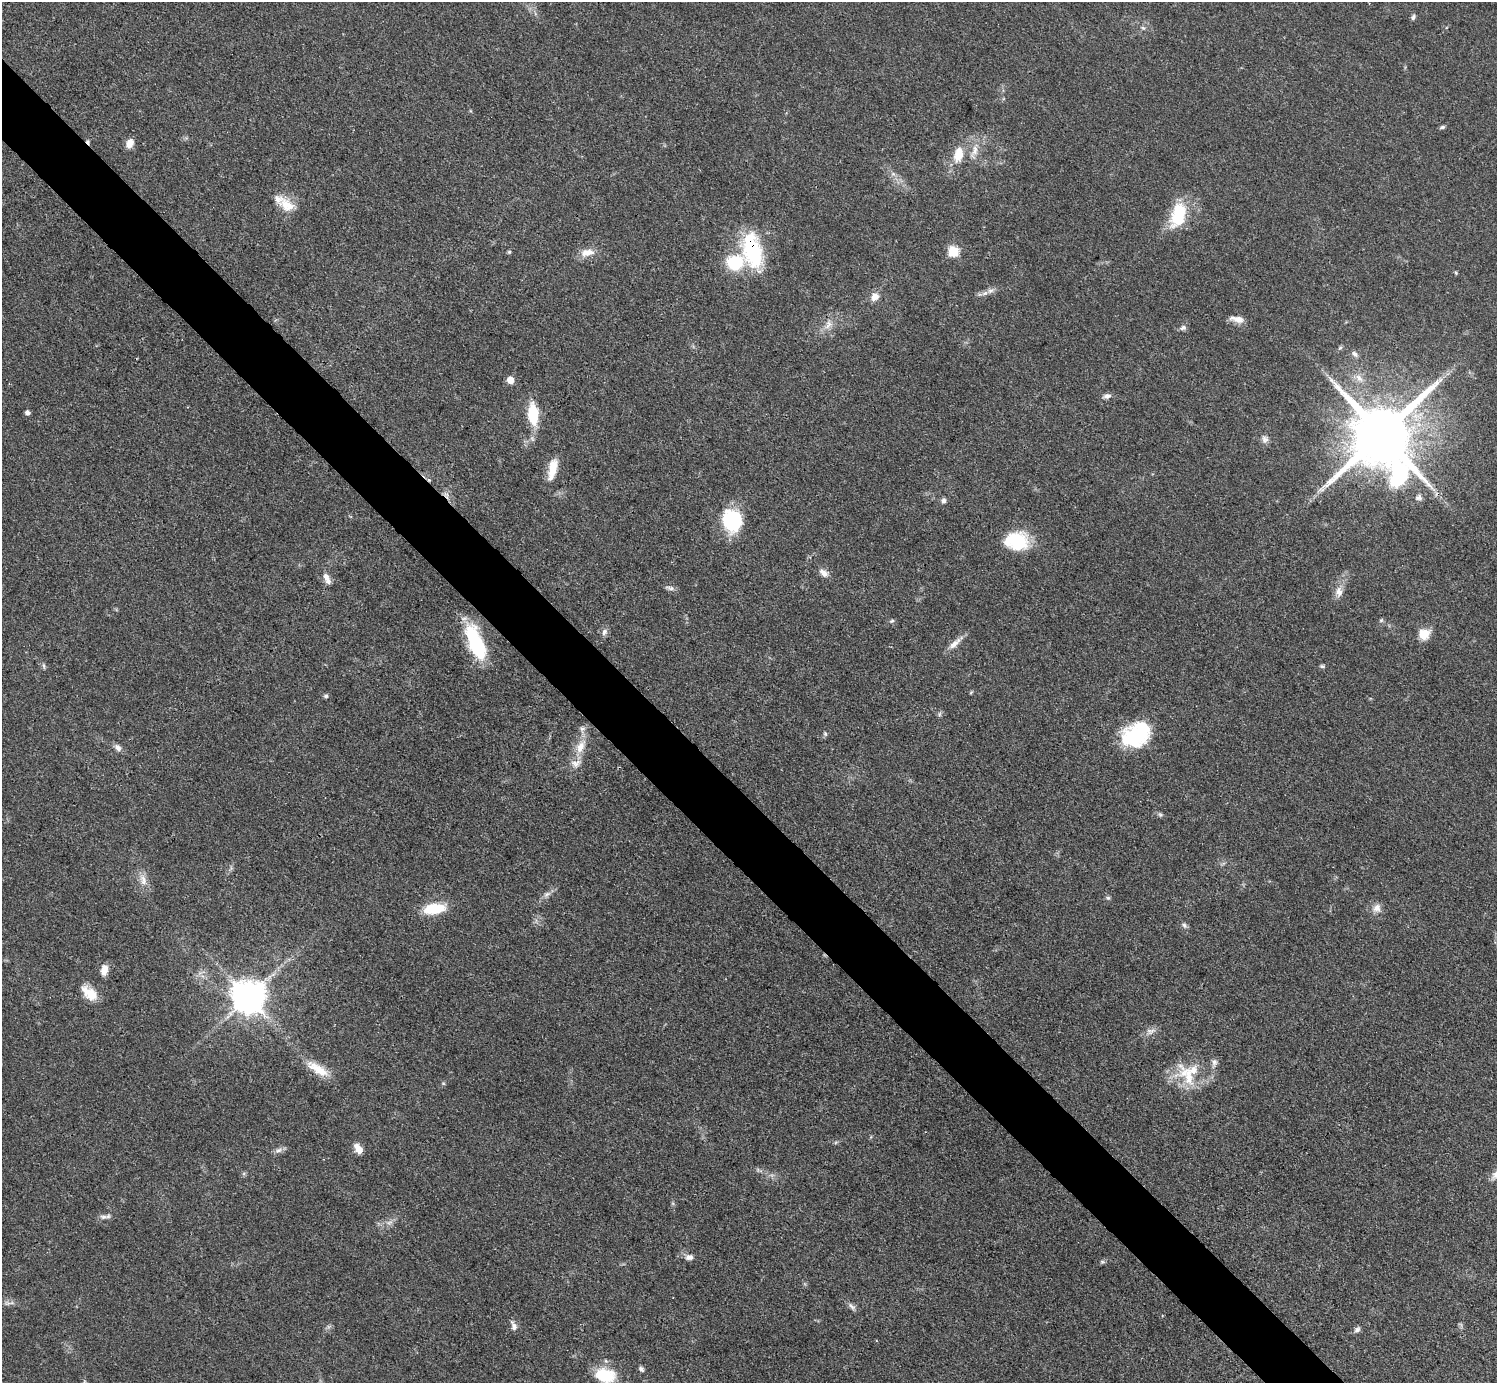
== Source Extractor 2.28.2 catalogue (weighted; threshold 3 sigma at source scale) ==
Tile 11 of 4 x 4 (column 3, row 3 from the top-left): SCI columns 2990-4484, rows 1681-3061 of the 5980 x 5979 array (HDU 1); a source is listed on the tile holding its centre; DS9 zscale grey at full resolution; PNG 1499 x 1385 px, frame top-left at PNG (2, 2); no overlay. Shown black and unused: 5% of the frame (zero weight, under 3 of 4 exposures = <1% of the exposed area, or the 3 px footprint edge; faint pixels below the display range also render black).
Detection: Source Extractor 2.28.2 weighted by HDU 2 'WHT'; one run over the whole footprint, this tile lists its part. Background 0.0514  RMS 0.005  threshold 0.0223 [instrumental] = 3 sigma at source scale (4.5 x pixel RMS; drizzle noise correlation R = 1.50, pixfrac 1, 0.05/0.05 arcsec/px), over >= 5 px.
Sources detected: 91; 1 inside a brighter object's white glare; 3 cosmic-ray / hot-pixel residue — not listed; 5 inside a brighter listed object's ellipse — not listed separately; the other 82 listed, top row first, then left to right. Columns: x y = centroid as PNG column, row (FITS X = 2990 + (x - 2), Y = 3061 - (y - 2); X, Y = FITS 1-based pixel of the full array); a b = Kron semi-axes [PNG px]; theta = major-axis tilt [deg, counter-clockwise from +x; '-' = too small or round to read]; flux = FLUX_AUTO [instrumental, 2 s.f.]
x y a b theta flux
1413 17 8 5 64 1.1
1143 28 6 5 - 0.96
1442 127 7 4 12 1
129 143 9 7 61 5
974 152 24 8 70 5.7
958 154 18 11 77 9.4
893 174 7 4 -18 1.2
287 205 24 15 -34 9.5
1179 212 24 20 75 20
752 250 37 19 -78 46
953 251 6 5 - 39
509 252 6 5 - 0.72
587 252 20 10 11 6.1
735 262 23 20 12 21
1456 273 5 4 - 0.61
990 291 11 6 28 2.5
875 297 10 9 - 4.1
1239 319 14 9 -6 4.1
828 324 15 9 63 4.5
1183 328 9 6 8 1.7
1340 348 7 5 42 0.89
1355 354 10 6 -44 1.7
1359 378 13 8 -43 3.9
510 380 5 5 - 8.2
1107 396 11 6 12 2.1
27 413 4 4 - 2.1
533 414 18 9 -85 22
1382 434 19 18 - 5700
1265 439 11 9 -78 2.4
553 468 23 11 78 9.3
1419 497 10 7 24 1.9
944 500 7 6 - 1.7
732 520 23 20 -81 35
1016 541 27 21 -3 23
824 573 13 8 -37 3.4
327 578 16 7 -66 3.7
670 588 13 5 -12 1.7
1339 592 16 10 90 4.4
1381 620 6 5 - 0.82
892 621 6 4 38 0.92
604 632 10 7 63 1.9
1424 634 13 12 - 7.1
476 642 40 15 -68 37
955 644 22 8 41 4.5
44 666 9 3 -84 0.88
1322 666 7 5 -1 0.88
971 692 6 4 20 0.56
326 696 6 5 - 0.98
939 714 7 4 89 0.92
825 734 7 4 -64 0.83
1136 735 33 24 29 38
580 747 21 11 64 8.2
118 748 11 7 -55 2.4
1160 814 7 5 -67 0.92
143 880 19 9 -72 4.8
547 894 12 6 31 2.3
1108 898 6 6 - 0.9
1377 908 12 10 59 3.9
434 909 24 11 9 17
1184 925 8 6 -39 1.5
104 970 11 7 82 5.2
90 993 22 12 -39 9.5
248 997 10 10 - 1100
1150 1031 15 8 20 3.1
1214 1062 10 7 79 2
318 1069 34 11 -32 10
1189 1077 47 21 -49 20
443 1083 5 3 - 0.54
358 1149 11 6 -54 5.7
278 1150 11 7 16 2.1
1496 1174 19 8 52 4.1
103 1217 11 6 -1 2
389 1223 11 6 5 2.4
689 1257 12 7 -1 2.7
1102 1262 6 5 - 0.89
8 1303 10 5 -3 1.7
852 1306 14 5 -44 2
514 1326 13 7 -70 2.4
1357 1330 9 6 48 1.7
641 1369 8 5 -49 1.3
605 1375 25 17 -15 19
84 1382 6 4 72 0.63
Overlapping masked pixels (flux is a lower limit): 4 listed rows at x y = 752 250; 1382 434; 476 642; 318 1069
Isophote crosses this tile's border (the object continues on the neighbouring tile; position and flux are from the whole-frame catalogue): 3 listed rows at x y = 1496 1174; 605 1375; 84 1382